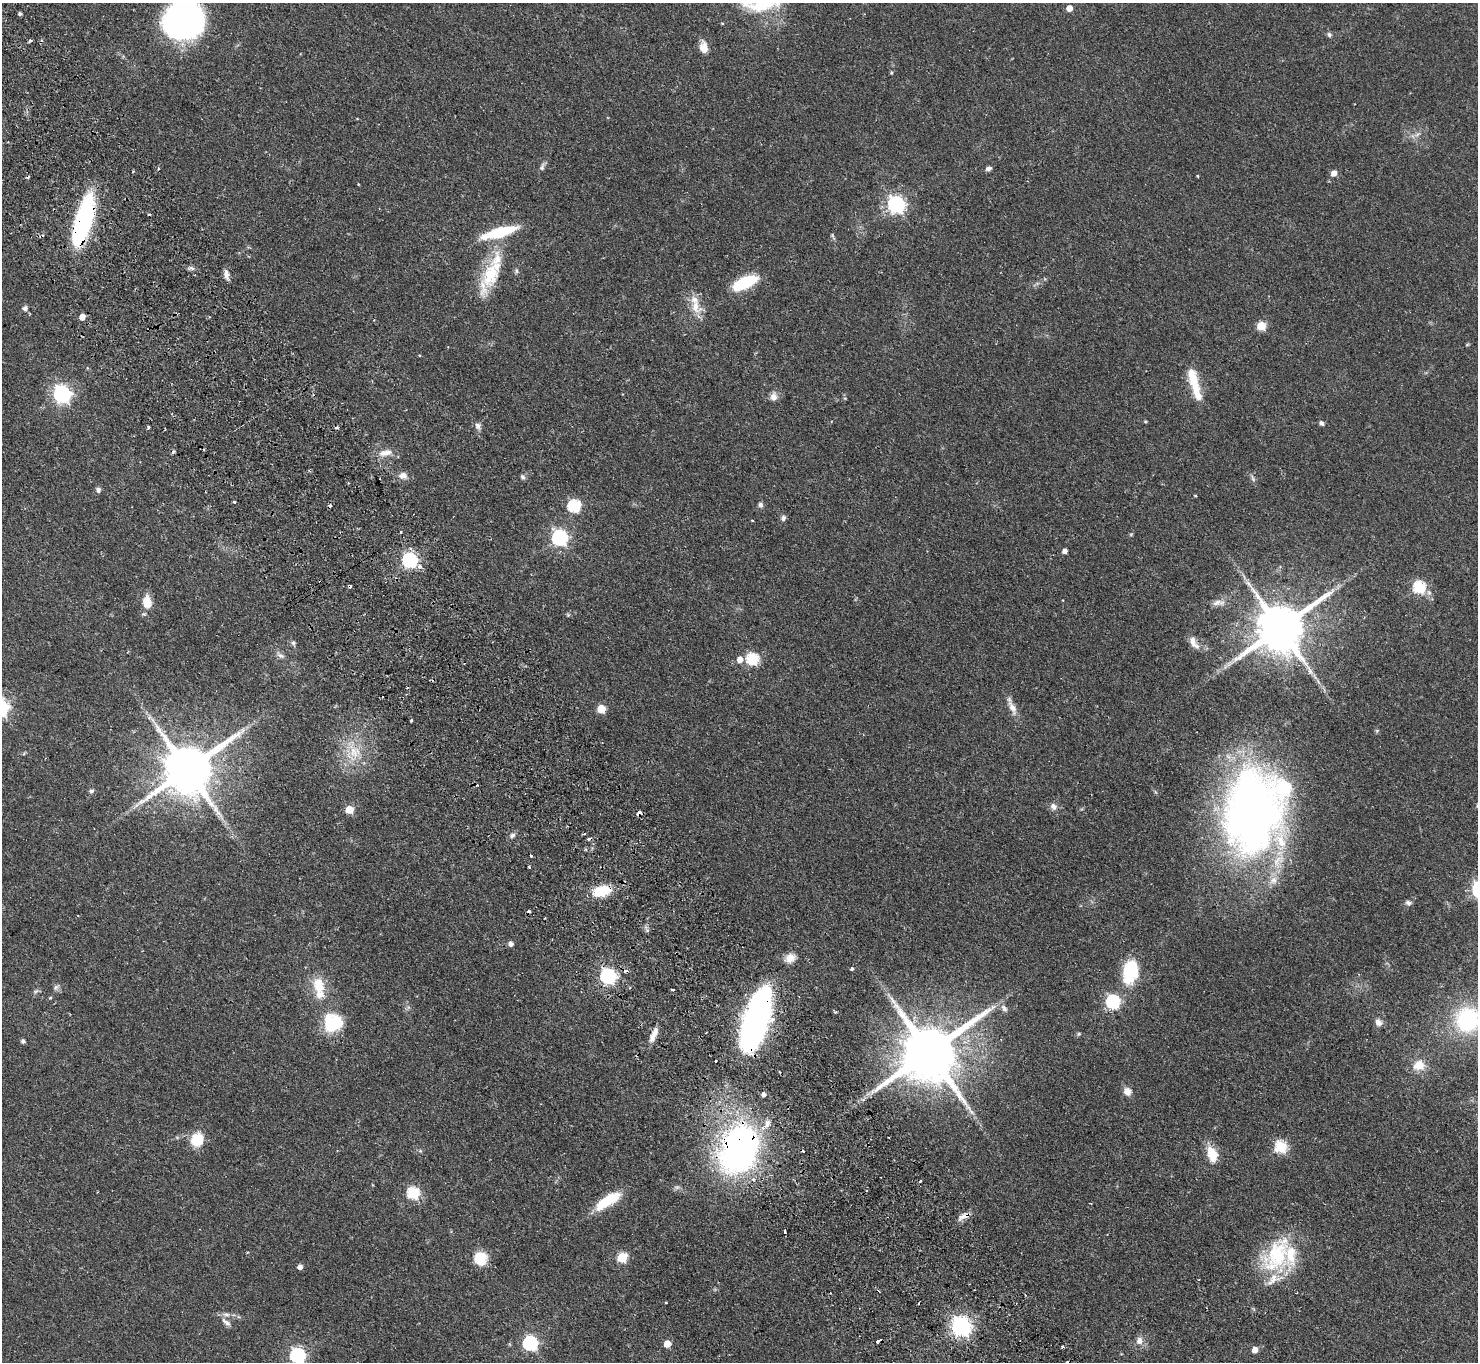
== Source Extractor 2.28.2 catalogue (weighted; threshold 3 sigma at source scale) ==
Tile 11 of 4 x 4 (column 3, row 3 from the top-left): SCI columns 3001-4476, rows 1696-3055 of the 6001 x 5970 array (HDU 1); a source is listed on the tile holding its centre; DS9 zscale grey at full resolution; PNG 1480 x 1364 px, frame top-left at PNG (2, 3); no overlay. Shown black and unused: <1% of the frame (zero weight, under 2 of 3 exposures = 3% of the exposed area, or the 3 px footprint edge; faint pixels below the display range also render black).
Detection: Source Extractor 2.28.2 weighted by HDU 2 'WHT'; one run over the whole footprint, this tile lists its part. Background 0.0556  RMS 0.0048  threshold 0.0216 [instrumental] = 3 sigma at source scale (4.5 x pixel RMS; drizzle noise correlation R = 1.50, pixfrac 1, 0.05/0.05 arcsec/px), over >= 5 px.
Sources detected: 154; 1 inside a brighter object's white glare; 17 cosmic-ray / hot-pixel residue — not listed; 10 inside a brighter listed object's ellipse — not listed separately; the other 126 listed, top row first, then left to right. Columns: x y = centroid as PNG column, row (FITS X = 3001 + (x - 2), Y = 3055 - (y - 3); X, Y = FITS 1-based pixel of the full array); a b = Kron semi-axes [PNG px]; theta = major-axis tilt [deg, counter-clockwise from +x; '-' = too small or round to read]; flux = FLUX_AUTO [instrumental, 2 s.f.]
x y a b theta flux
1069 8 5 5 - 5.7
20 14 4 4 - 0.98
183 20 32 29 26 170
1329 35 7 6 - 1.1
30 40 3 3 - 1.1
704 47 13 9 -82 5.2
1417 134 11 3 40 1.2
542 167 11 6 78 1.5
988 168 7 5 17 1.6
133 171 3 3 - 0.55
1334 173 5 5 - 3.8
1197 176 3 2 - 0.5
359 184 3 2 - 0.4
896 204 7 7 - 160
83 221 51 15 74 74
499 232 40 10 16 23
192 268 8 5 -20 1.3
226 275 12 6 -79 2.8
491 275 38 22 75 23
745 283 25 10 24 24
695 306 23 15 -60 8.4
25 308 7 7 - 1.5
82 317 5 5 - 5.1
1261 326 5 5 - 20
1193 378 31 11 -73 12
62 394 7 7 - 170
774 397 10 8 82 2.9
1145 421 4 3 - 0.53
1321 423 6 5 - 1.2
478 426 10 7 -63 1.9
148 427 3 3 - 0.72
385 453 20 9 12 5
403 476 11 9 -8 3.5
523 477 7 5 -34 1.1
1253 478 11 4 -67 1.2
98 490 7 6 - 1.3
1195 496 4 3 - 0.39
234 502 3 3 - 0.85
760 505 7 6 - 1.3
574 506 6 6 - 57
783 518 7 6 - 1.3
752 520 3 2 - 0.36
401 532 3 3 - 0.59
1131 534 5 4 - 0.53
560 538 7 7 - 120
1065 551 4 4 - 2.3
410 560 6 6 - 100
419 566 5 4 - 2.4
1419 587 7 6 - 41
147 602 11 8 -85 9.7
1219 603 19 8 4 3.6
568 615 5 5 - 0.58
1280 628 15 13 36 2700
1194 642 19 8 -60 4.2
293 643 8 5 -55 1.1
280 655 11 6 -26 1.7
740 659 5 5 - 4.4
753 659 7 6 - 40
1012 708 24 8 -67 4.5
601 709 5 5 - 16
411 721 3 2 - 0.93
1377 730 6 4 19 0.57
353 752 21 14 -77 12
187 770 15 13 35 3000
91 791 6 5 - 1
1053 806 10 9 - 2.4
349 810 5 5 - 11
1251 812 88 60 88 320
639 813 5 3 - 3.6
512 835 7 6 - 1.4
531 856 3 3 - 1.4
529 867 3 2 - 0.61
602 891 19 11 14 14
1408 903 8 7 - 1.4
78 916 3 2 - 0.34
511 944 5 5 - 2.2
790 958 13 10 29 4.2
852 969 4 3 - 0.99
1130 971 26 14 80 25
608 976 7 6 - 120
319 985 22 13 -78 11
56 987 7 7 - 1.3
672 990 4 2 - 0.63
36 991 8 4 36 0.94
50 997 3 3 - 1.1
1113 1002 6 6 - 79
1004 1008 11 7 -53 2
835 1012 5 4 - 0.62
758 1014 45 16 74 250
1468 1020 26 24 1 52
1378 1022 10 8 -54 2.5
333 1023 23 21 -13 21
653 1034 18 7 65 4.5
1078 1034 6 4 70 0.58
23 1041 4 4 - 1.3
929 1052 18 15 37 4000
1419 1065 14 13 - 7.3
780 1072 3 2 - 0.41
1127 1091 9 8 - 3.8
764 1094 5 5 - 1.8
197 1140 14 12 54 13
1281 1147 6 6 - 43
739 1149 49 33 66 190
420 1151 6 4 43 0.65
1212 1154 19 11 -71 9
920 1181 3 3 - 0.56
413 1193 6 6 - 47
608 1201 33 11 32 15
964 1216 18 6 20 3.3
785 1231 3 2 - 0.9
1277 1256 48 30 62 38
480 1258 11 11 - 16
622 1258 6 5 - 26
300 1267 4 4 - 2.4
1296 1293 2 2 - 0.38
666 1302 2 2 - 0.46
226 1315 10 6 -6 2
226 1322 17 6 -39 2.5
961 1326 7 7 - 240
1139 1340 11 9 78 3.2
878 1341 5 3 - 4.3
530 1343 7 6 - 85
667 1344 5 5 - 9.2
1063 1346 3 3 - 0.77
1255 1350 5 5 - 4.5
298 1356 7 6 - 97
Overlapping masked pixels (flux is a lower limit): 9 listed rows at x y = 83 221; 1251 812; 639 813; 602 891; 758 1014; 929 1052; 739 1149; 964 1216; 878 1341
Isophote crosses this tile's border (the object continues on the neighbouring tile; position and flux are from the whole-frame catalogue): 3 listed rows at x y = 183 20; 1468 1020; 298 1356